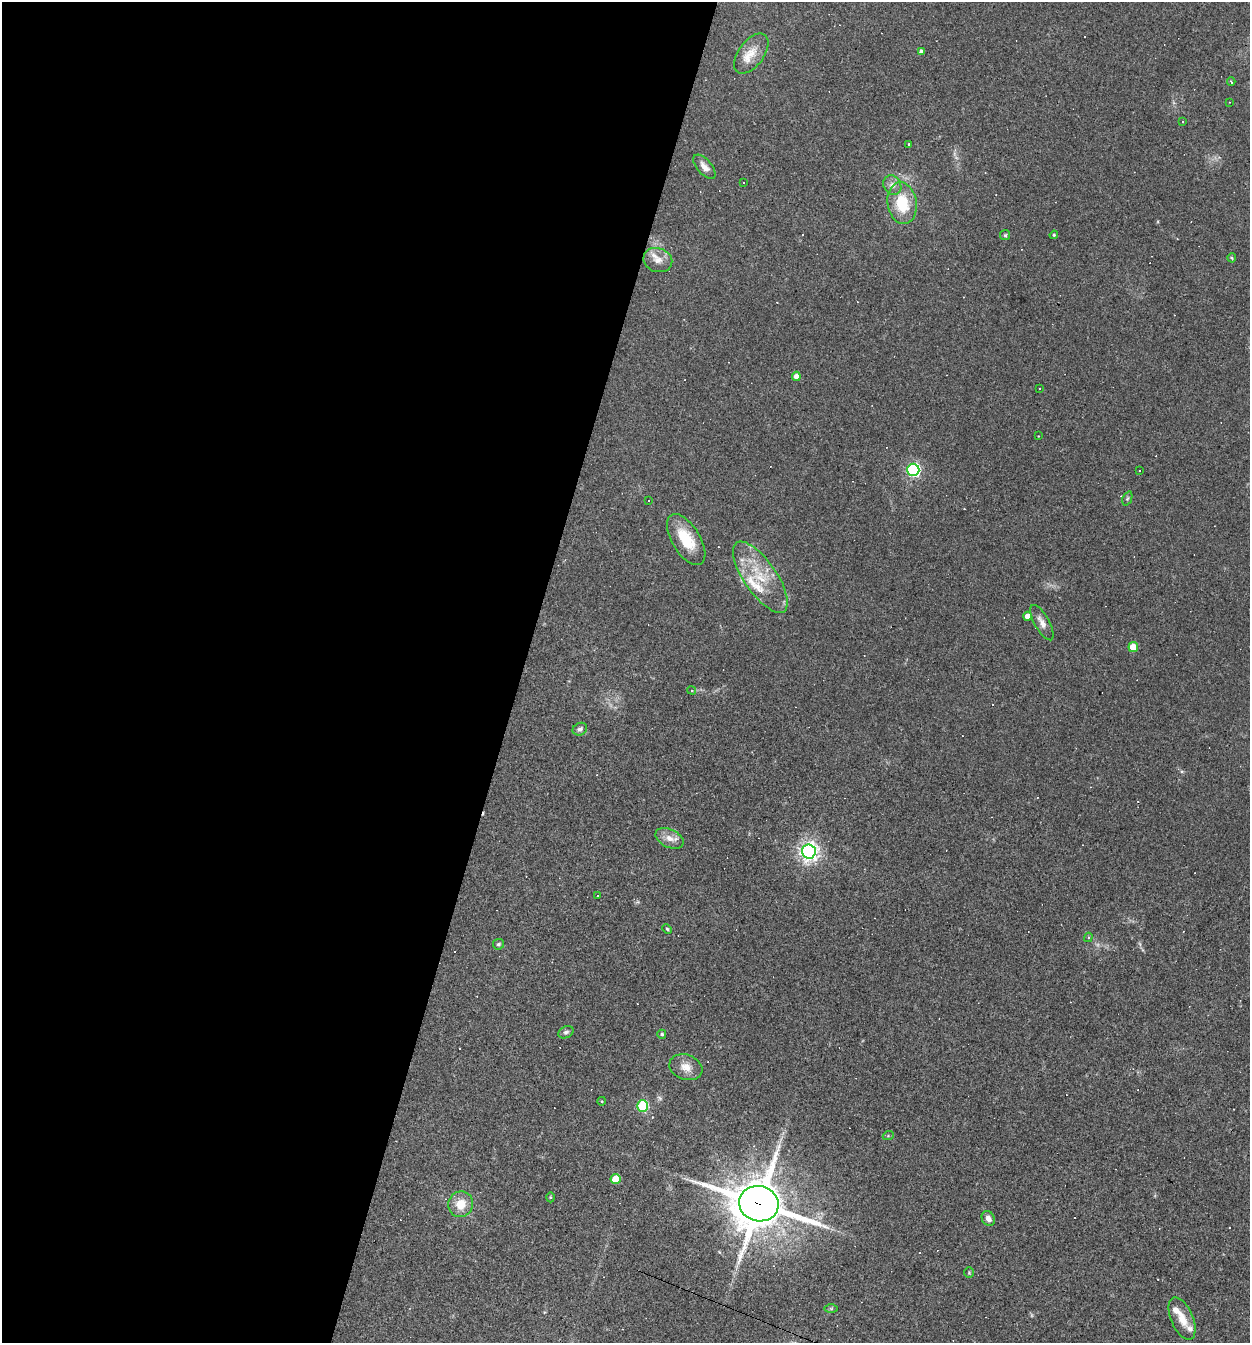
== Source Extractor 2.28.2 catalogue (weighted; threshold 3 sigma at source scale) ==
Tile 5 of 4 x 4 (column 1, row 2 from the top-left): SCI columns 259-1506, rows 2682-4022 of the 5378 x 5362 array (HDU 1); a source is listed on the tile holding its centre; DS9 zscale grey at full resolution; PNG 1252 x 1345 px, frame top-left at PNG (2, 2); each listed source drawn as its Kron ellipse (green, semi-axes under 4 px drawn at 4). Shown black and unused: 42% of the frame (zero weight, under 3 of 4 exposures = <1% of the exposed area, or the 3 px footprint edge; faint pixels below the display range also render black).
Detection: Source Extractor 2.28.2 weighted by HDU 2 'WHT'; one run over the whole footprint, this tile lists its part. Background 0.0527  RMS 0.0047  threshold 0.0212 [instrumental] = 3 sigma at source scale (4.5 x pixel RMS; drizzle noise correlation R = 1.50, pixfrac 1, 0.05/0.05 arcsec/px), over >= 5 px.
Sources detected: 82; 28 cosmic-ray / hot-pixel residue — neither listed nor drawn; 6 inside a brighter listed object's ellipse — not listed separately; the other 48 listed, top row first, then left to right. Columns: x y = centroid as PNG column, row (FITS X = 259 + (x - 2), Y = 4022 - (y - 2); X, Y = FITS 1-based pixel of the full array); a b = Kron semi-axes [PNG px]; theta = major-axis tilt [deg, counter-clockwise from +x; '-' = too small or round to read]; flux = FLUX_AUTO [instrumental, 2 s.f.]
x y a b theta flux
921 52 4 4 - 1.7
751 54 23 12 53 6.9
1231 82 4 3 - 0.85
1229 102 3 2 - 0.28
1183 122 3 3 - 3.5
909 144 2 2 - 0.44
704 167 15 7 -49 3.3
743 182 2 2 - 0.3
892 185 10 8 -59 2.7
902 203 21 14 -80 17
1005 235 5 5 - 0.65
1054 235 4 4 - 0.53
1232 258 4 4 - 0.56
658 260 14 12 -19 4.5
796 376 4 4 - 2.6
1039 389 3 2 - 0.42
1038 436 3 2 - 0.3
913 470 6 6 - 81
1139 471 2 2 - 0.3
1127 498 7 4 69 0.77
648 501 2 2 - 0.35
686 540 29 14 -58 14
760 577 42 16 -55 19
1027 616 4 4 - 3.9
1042 623 20 7 -61 3.3
1133 647 5 4 - 10
692 690 4 4 - 0.55
580 729 7 6 - 1.5
670 838 15 9 -25 4
809 851 7 6 - 230
597 896 3 3 - 1.2
667 929 5 4 - 0.55
1088 937 5 4 - 0.61
498 944 5 5 - 0.84
566 1032 8 5 27 1.2
662 1034 4 4 - 0.76
686 1067 17 12 -19 5.2
602 1101 4 3 - 0.35
642 1106 5 5 - 38
888 1136 5 3 - 0.43
616 1179 5 5 - 12
550 1197 5 3 - 0.46
461 1204 13 12 - 7.9
759 1204 20 17 -15 2200
988 1219 8 6 -63 2.3
969 1273 5 4 - 0.55
831 1308 7 4 0 0.66
1182 1319 23 11 -67 6.7
Overlapping masked pixels (flux is a lower limit): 1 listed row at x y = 759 1204